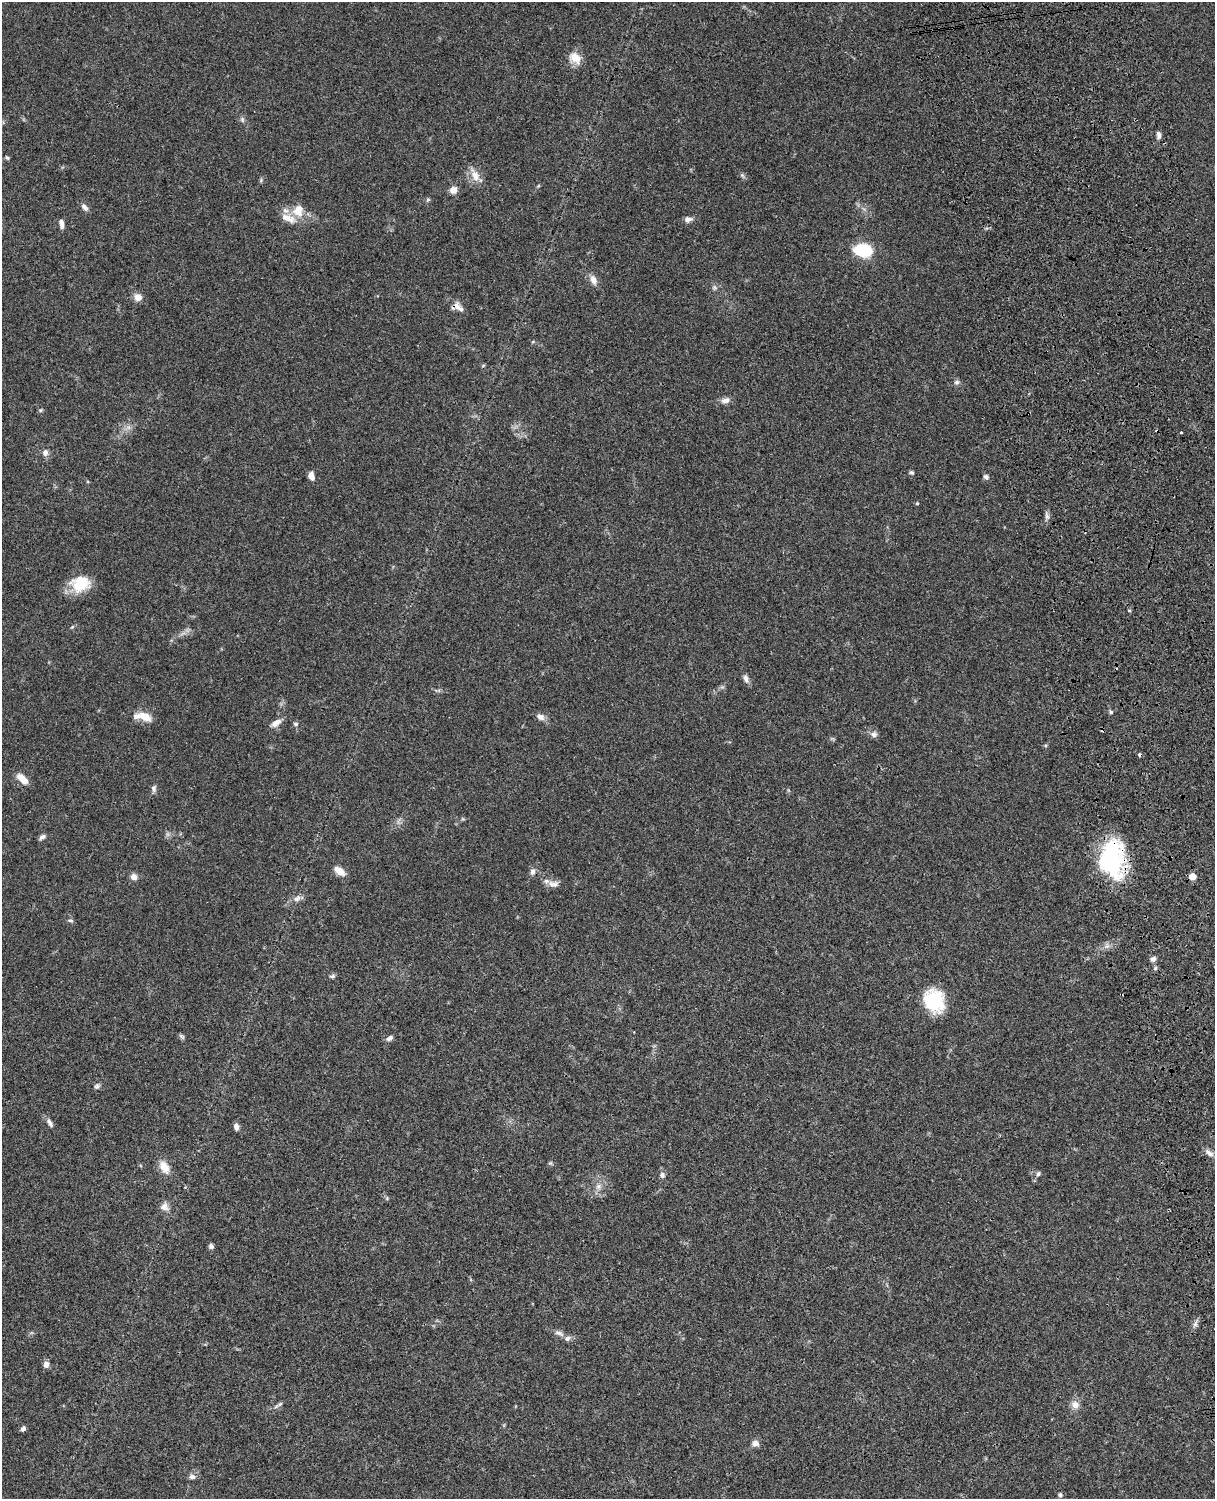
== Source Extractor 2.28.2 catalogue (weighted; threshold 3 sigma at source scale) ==
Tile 6 of 4 x 3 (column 2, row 2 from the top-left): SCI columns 1334-2546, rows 1772-3268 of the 5090 x 4927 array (HDU 1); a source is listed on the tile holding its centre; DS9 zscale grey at full resolution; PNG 1217 x 1501 px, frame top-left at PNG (2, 2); no overlay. Shown black and unused: <1% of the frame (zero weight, under 3 of 4 exposures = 6% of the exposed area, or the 3 px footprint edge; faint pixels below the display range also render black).
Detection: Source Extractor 2.28.2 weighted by HDU 2 'WHT'; one run over the whole footprint, this tile lists its part. Background 0.0822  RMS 0.006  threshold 0.0272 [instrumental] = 3 sigma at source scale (4.5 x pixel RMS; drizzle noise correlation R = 1.50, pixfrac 1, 0.05/0.05 arcsec/px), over >= 5 px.
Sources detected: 76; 2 cosmic-ray / hot-pixel residue — not listed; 3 inside a brighter listed object's ellipse — not listed separately; the other 71 listed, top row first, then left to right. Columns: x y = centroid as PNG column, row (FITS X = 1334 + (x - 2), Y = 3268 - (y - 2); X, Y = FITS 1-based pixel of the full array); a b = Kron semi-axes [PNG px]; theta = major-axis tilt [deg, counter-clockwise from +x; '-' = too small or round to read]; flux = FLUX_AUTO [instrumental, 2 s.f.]
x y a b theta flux
575 58 15 11 -40 7.7
242 120 8 5 -71 1.3
1159 135 9 5 -79 2
7 158 6 4 -52 0.79
475 175 20 10 -64 6
742 175 6 5 - 1.1
261 180 6 4 72 0.8
453 190 9 9 - 3.8
428 199 6 4 1 0.85
85 207 11 7 -48 2.2
298 210 17 15 83 9.6
688 219 10 7 4 2.6
61 224 10 5 -81 2.8
863 250 19 12 -9 26
593 280 13 8 -70 3.9
714 287 6 6 - 1.2
138 297 9 8 - 4.2
457 306 13 9 -70 3.7
957 382 8 7 - 1.6
725 400 12 8 10 3.1
41 410 5 5 - 0.84
45 453 9 7 74 2.5
911 472 6 4 -40 1.1
311 476 9 6 -71 3.4
986 477 8 6 -52 1.6
917 503 4 4 - 0.62
1047 516 9 4 -71 1.5
80 584 24 19 9 16
1129 610 5 3 - 0.53
746 679 11 6 -65 2.4
1111 712 5 5 - 0.93
144 716 20 8 -9 9.2
540 717 11 8 -30 2.9
276 723 14 7 33 4
296 724 6 5 - 1.2
874 734 9 7 -13 2.3
22 779 14 7 -43 6.8
154 788 9 6 89 1.8
42 837 8 5 30 1.9
1112 859 39 24 -88 67
339 871 14 8 -38 5.5
533 871 9 6 76 2.2
1193 876 5 5 - 8.8
133 877 8 7 - 3
553 884 15 8 -16 3.8
297 898 10 7 33 2.6
71 920 7 6 - 1.1
1153 959 7 7 - 2.1
332 976 8 5 8 1.2
934 1001 26 21 -66 27
182 1036 9 5 -45 1.1
389 1038 9 6 33 1.9
97 1086 8 6 44 1.4
50 1122 13 6 -56 2.4
236 1127 9 5 -80 2.3
1209 1153 13 7 -41 2.6
164 1167 15 10 -59 7.4
1038 1174 7 5 72 1.2
662 1175 7 6 - 1.9
598 1187 8 8 - 2.6
164 1207 12 10 -44 3.6
211 1246 6 5 - 1.7
1195 1323 11 5 73 2
559 1333 15 6 -23 2.8
46 1364 7 6 - 2.9
280 1404 9 4 35 1.4
1075 1405 10 9 - 4.1
23 1429 6 5 - 1.8
755 1443 9 7 -4 2.8
192 1477 7 6 - 2.3
1060 1495 5 5 - 1.5
Overlapping masked pixels (flux is a lower limit): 2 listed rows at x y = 457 306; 1112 859